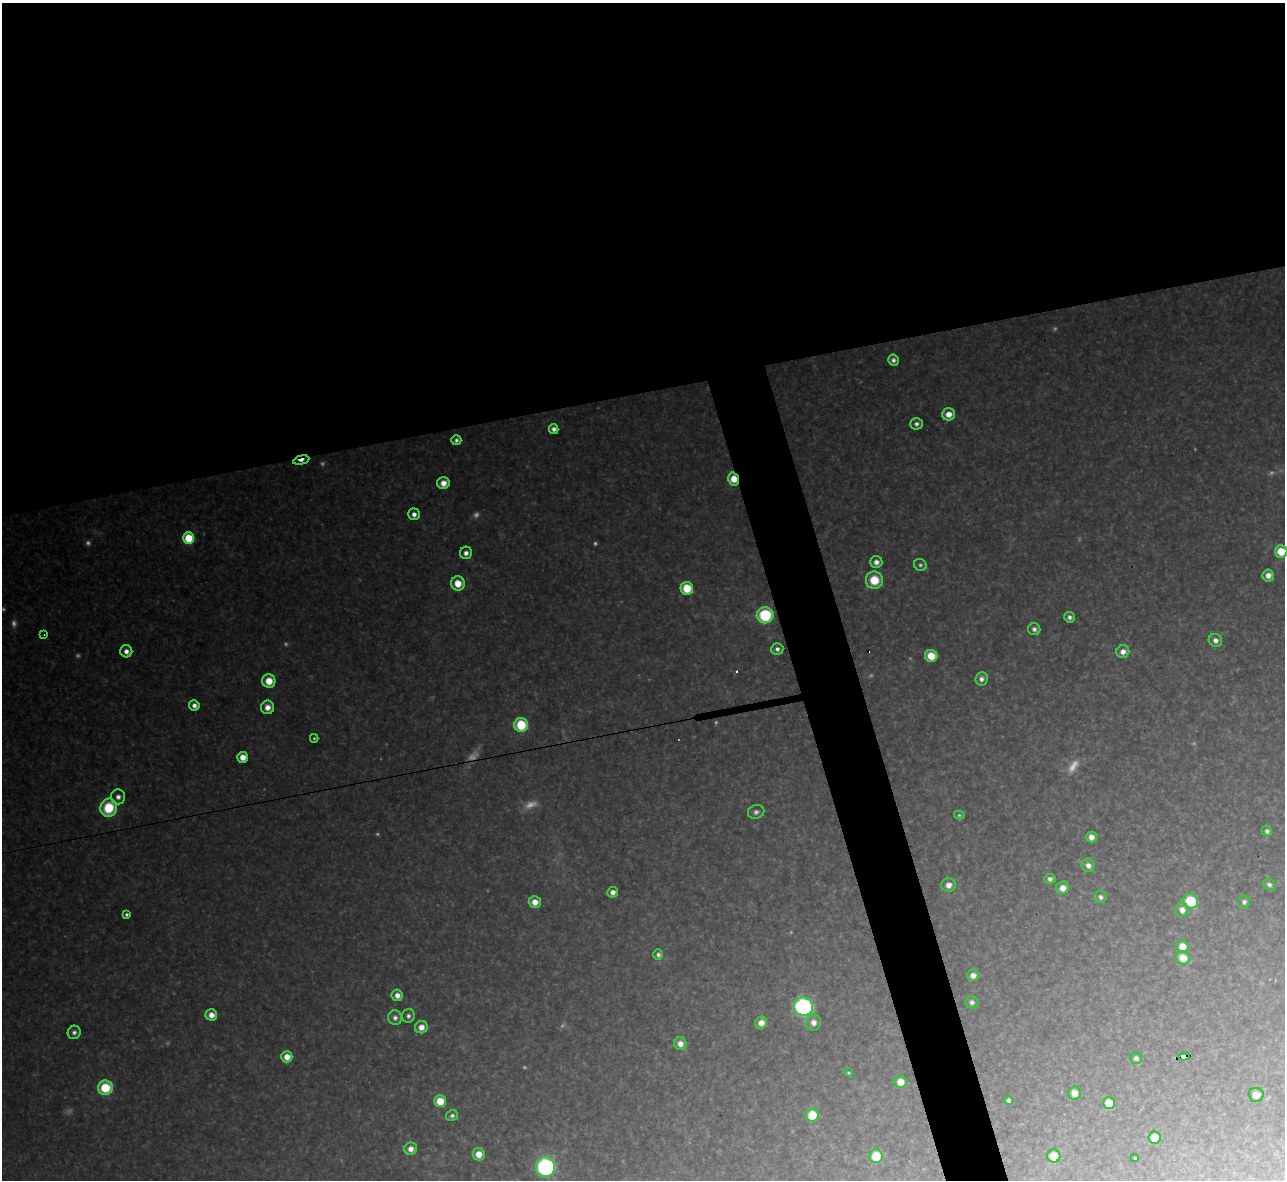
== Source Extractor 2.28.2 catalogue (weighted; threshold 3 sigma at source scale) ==
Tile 2 of 4 x 4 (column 2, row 1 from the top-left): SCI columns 1284-2566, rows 3678-4855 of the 5133 x 5115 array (HDU 1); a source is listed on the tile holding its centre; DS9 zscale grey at full resolution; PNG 1287 x 1182 px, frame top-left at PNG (2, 3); each listed source drawn as its Kron ellipse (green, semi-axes under 4 px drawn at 4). Shown black and unused: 36% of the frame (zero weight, under 3 of 4 exposures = <1% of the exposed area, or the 3 px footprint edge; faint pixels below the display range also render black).
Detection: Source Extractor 2.28.2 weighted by HDU 2 'WHT'; one run over the whole footprint, this tile lists its part. Background 0.319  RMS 0.019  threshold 0.0871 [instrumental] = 3 sigma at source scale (4.5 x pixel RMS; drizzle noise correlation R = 1.50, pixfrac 1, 0.05/0.05 arcsec/px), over >= 5 px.
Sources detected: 113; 25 too faint to see at this stretch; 1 cosmic-ray / hot-pixel residue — neither listed nor drawn; the other 87 listed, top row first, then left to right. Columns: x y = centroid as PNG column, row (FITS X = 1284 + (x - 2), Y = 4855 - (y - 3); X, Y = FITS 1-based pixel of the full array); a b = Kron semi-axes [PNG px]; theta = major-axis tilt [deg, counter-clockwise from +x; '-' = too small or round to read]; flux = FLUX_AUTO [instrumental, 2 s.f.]
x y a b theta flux
893 360 5 5 - 8.4
949 414 6 6 - 26
916 424 6 5 - 9.1
554 429 5 4 - 11
456 440 5 5 - 7.7
301 460 8 4 13 19
733 479 6 5 - 43
443 483 6 6 - 24
414 514 6 6 - 13
189 538 6 5 - 140
1281 551 6 6 - 63
466 553 6 6 - 12
876 562 6 6 - 15
920 565 6 6 - 5.5
1268 575 6 5 - 20
874 580 8 8 - 66
458 583 7 7 - 41
687 588 6 6 - 80
765 615 8 8 - 160
1069 617 5 5 - 8.6
1034 629 6 6 - 9.1
44 635 2 2 - 1.7
1215 640 7 6 - 14
777 649 6 5 - 8.7
126 651 6 6 - 14
1123 652 6 6 - 15
931 656 6 6 - 57
981 679 6 6 - 11
269 681 7 6 - 40
194 705 5 5 - 13
267 707 6 6 - 22
521 725 7 7 - 120
314 738 4 3 - 3.3
243 757 5 5 - 27
118 797 7 7 - 13
109 808 9 8 - 120
756 812 8 7 - 8.4
959 815 5 4 - 3.5
1267 831 5 5 - 7.3
1091 837 5 5 - 18
1088 865 7 6 - 14
1050 879 5 5 - 8.6
948 885 7 6 - 20
1269 885 6 5 - 8.7
1063 888 6 6 - 24
613 892 5 5 - 13
1100 897 6 6 - 9
1191 901 7 7 - 110
535 902 6 6 - 25
1244 902 6 6 - 7.4
1182 910 7 6 - 19
127 915 4 4 - 6.4
1182 947 6 6 - 36
658 955 5 5 - 7.4
1183 958 7 6 - 44
973 975 6 6 - 16
397 995 5 5 - 17
972 1002 6 6 - 9.9
803 1007 9 9 - 490
211 1015 6 5 - 21
408 1016 7 6 - 7.7
395 1018 7 7 - 11
813 1022 8 7 - 17
761 1023 6 6 - 22
421 1027 6 6 - 21
74 1032 7 6 - 8.9
680 1044 6 6 - 21
1184 1056 5 4 - 77
287 1057 5 5 - 28
1136 1058 6 6 - 7.6
849 1073 5 4 - 3.5
901 1082 6 6 - 33
105 1088 7 7 - 100
1074 1093 6 6 - 25
1256 1095 7 7 - 23
440 1101 6 6 - 55
1009 1101 4 4 - 8.6
1109 1103 6 6 - 70
812 1115 6 6 - 97
452 1116 6 5 - 6.4
1155 1138 6 6 - 47
411 1149 6 6 - 18
479 1154 6 6 - 28
876 1156 7 6 - 80
1054 1156 6 6 - 48
1135 1158 3 3 - 2.5
545 1167 10 9 - 470
Overlapping masked pixels (flux is a lower limit): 3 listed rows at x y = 301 460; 733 479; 1184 1056
Isophote crosses this tile's border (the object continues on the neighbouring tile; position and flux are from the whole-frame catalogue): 1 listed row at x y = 1281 551